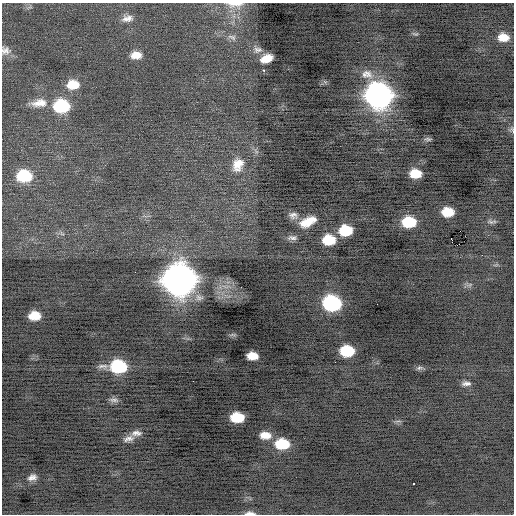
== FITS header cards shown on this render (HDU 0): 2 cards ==
NAXIS1  =                  512 / Axis length
NAXIS2  =                  512 / Axis length

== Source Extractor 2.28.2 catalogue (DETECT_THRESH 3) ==
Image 512 x 512 px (HDU 0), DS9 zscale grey, 1 PNG px = 1 image px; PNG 516 x 516 px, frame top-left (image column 1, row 512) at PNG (2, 3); no overlay
Background -0.387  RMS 0.85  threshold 2.55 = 3 sigma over >= 5 px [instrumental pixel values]
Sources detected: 49; all 49 listed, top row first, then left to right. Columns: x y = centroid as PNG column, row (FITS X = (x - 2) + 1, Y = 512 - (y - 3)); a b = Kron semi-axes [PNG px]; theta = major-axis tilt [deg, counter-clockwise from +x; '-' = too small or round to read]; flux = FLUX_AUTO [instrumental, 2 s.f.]
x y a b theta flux
235 4 24 8 -1 640
127 18 15 9 10 400
415 34 9 4 -7 87
232 37 14 7 -19 270
503 37 11 9 -3 730
6 50 13 11 -15 380
258 50 13 9 3 310
136 55 12 8 3 590
266 58 11 7 23 790
264 70 3 2 - 410
367 74 18 13 -9 710
325 82 7 5 -44 110
73 85 14 10 5 1000
378 95 14 13 - 39000
39 103 21 10 7 740
61 106 14 11 1 3800
513 132 5 2 - 430
428 139 10 5 -6 120
238 165 19 14 67 940
415 173 10 7 -2 1100
24 176 14 11 1 2600
448 212 10 8 -1 1100
293 215 13 9 -17 340
308 222 21 11 26 1200
409 222 12 9 1 2100
490 222 8 6 -18 150
345 230 11 9 4 2100
292 238 15 7 4 270
451 239 3 2 - 64
329 240 12 9 1 1600
179 280 17 15 14 71000
332 303 13 10 -8 7800
34 316 10 7 3 980
233 335 8 4 -1 100
347 351 11 8 -2 2500
252 356 10 7 -5 740
118 366 16 10 -2 3900
419 368 10 6 4 160
466 383 11 6 0 240
114 400 13 6 -6 200
237 417 11 8 -2 1600
398 421 11 3 5 110
136 433 13 7 3 330
265 435 12 8 -3 640
129 439 16 8 16 340
282 444 13 9 -2 2200
32 477 11 8 17 310
414 483 3 2 - 400
250 513 13 4 -2 250
At the frame edge (FLAGS 8, measured only in part): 4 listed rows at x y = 235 4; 6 50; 513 132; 250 513